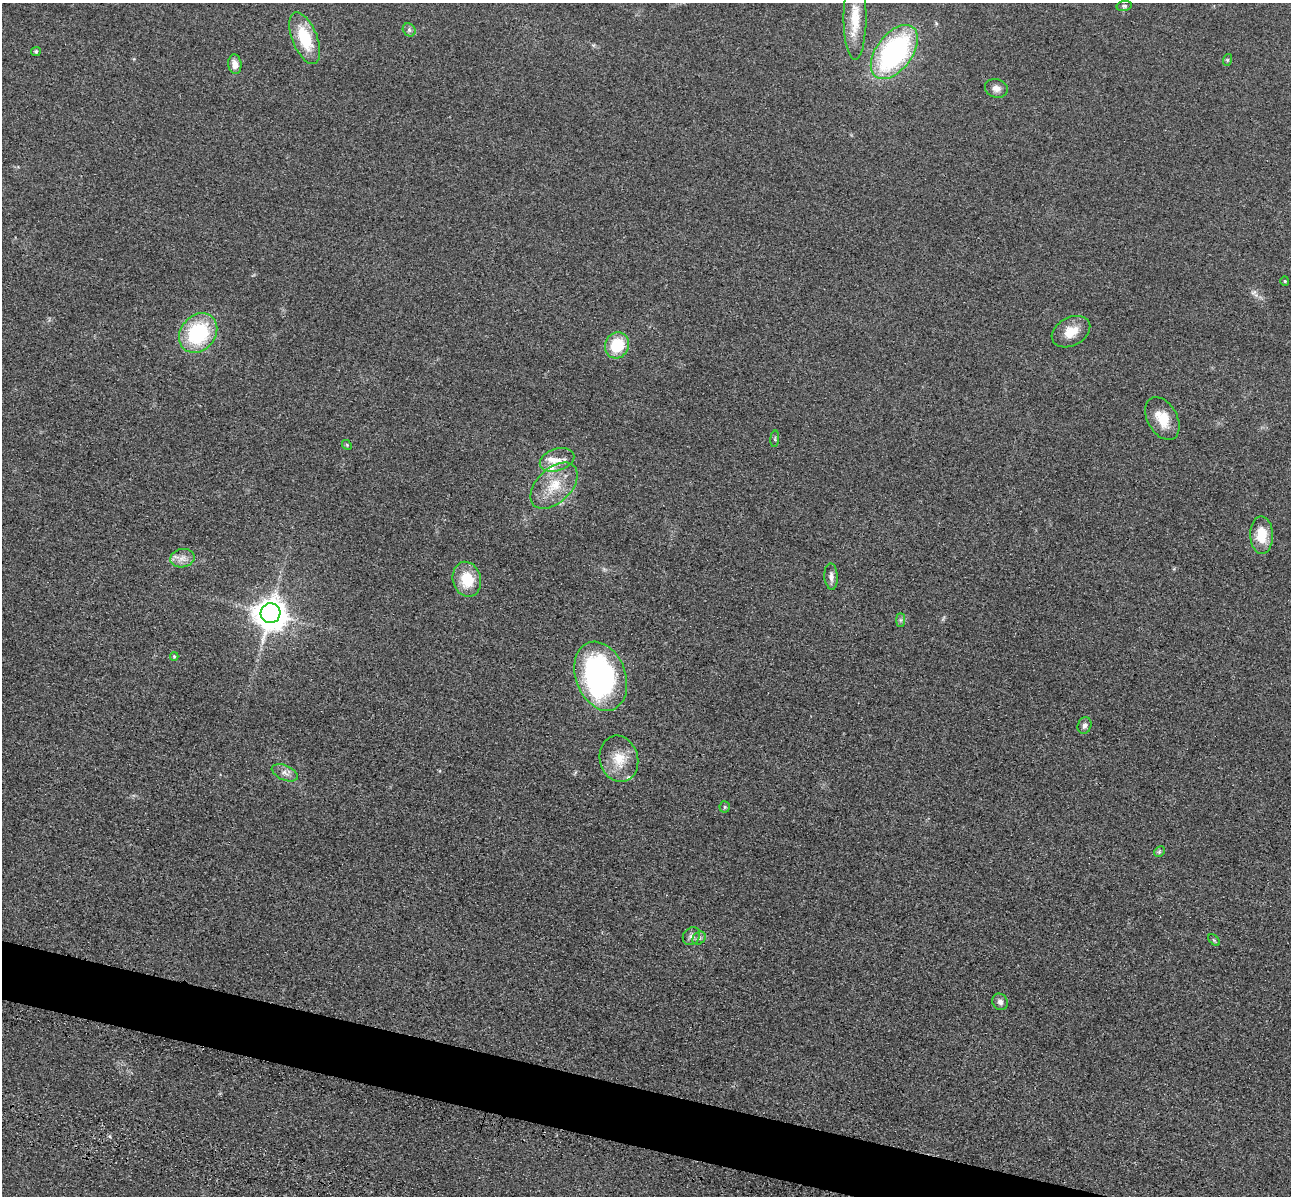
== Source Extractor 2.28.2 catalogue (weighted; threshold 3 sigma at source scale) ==
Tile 6 of 4 x 4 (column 2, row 2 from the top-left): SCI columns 1462-2750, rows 2786-3979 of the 5350 x 5365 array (HDU 1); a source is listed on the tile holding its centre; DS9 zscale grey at full resolution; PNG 1293 x 1198 px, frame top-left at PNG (2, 3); each listed source drawn as its Kron ellipse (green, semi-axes under 4 px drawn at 4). Shown black and unused: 4% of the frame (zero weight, under 3 of 4 exposures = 9% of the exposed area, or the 3 px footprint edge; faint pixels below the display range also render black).
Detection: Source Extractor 2.28.2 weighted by HDU 2 'WHT'; one run over the whole footprint, this tile lists its part. Background 0.0477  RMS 0.0085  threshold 0.0383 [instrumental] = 3 sigma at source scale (4.5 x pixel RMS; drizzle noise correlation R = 1.50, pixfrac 1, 0.05/0.05 arcsec/px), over >= 5 px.
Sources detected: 39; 1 inside a brighter object's white glare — neither listed nor drawn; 3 inside a brighter listed object's ellipse — not listed separately; the other 35 listed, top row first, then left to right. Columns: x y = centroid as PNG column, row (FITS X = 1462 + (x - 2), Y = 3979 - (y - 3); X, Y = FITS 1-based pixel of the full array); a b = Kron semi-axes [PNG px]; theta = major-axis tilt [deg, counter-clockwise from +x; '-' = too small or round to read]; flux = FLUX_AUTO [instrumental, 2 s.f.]
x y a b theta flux
1124 6 8 5 10 1.7
855 18 41 11 90 23
409 30 7 5 -46 2
305 38 27 12 -68 34
36 51 5 4 - 1.1
894 52 31 18 53 160
1227 60 6 3 72 1
235 64 10 6 -82 6.5
996 88 11 9 -16 4.9
1285 281 4 4 - 0.87
1071 332 20 14 28 14
198 333 21 17 50 71
617 345 13 12 - 32
1162 419 23 15 -60 17
775 439 8 3 86 1.1
347 445 5 4 - 0.92
557 460 18 11 17 10
554 486 28 17 44 25
1262 535 19 11 -88 19
182 558 12 9 9 6.4
831 577 13 6 -86 4.4
467 579 18 14 -75 25
270 613 10 10 - 1500
901 620 7 4 90 1.7
174 656 4 4 - 0.84
601 676 36 25 -69 190
1085 725 8 6 69 3
619 759 23 19 -75 20
285 773 14 7 -23 4.8
725 807 5 5 - 1.3
1159 852 6 4 45 1.3
691 936 10 7 50 3.5
699 938 7 6 - 2.3
1214 940 7 4 -45 1.1
1000 1002 8 7 - 3.3